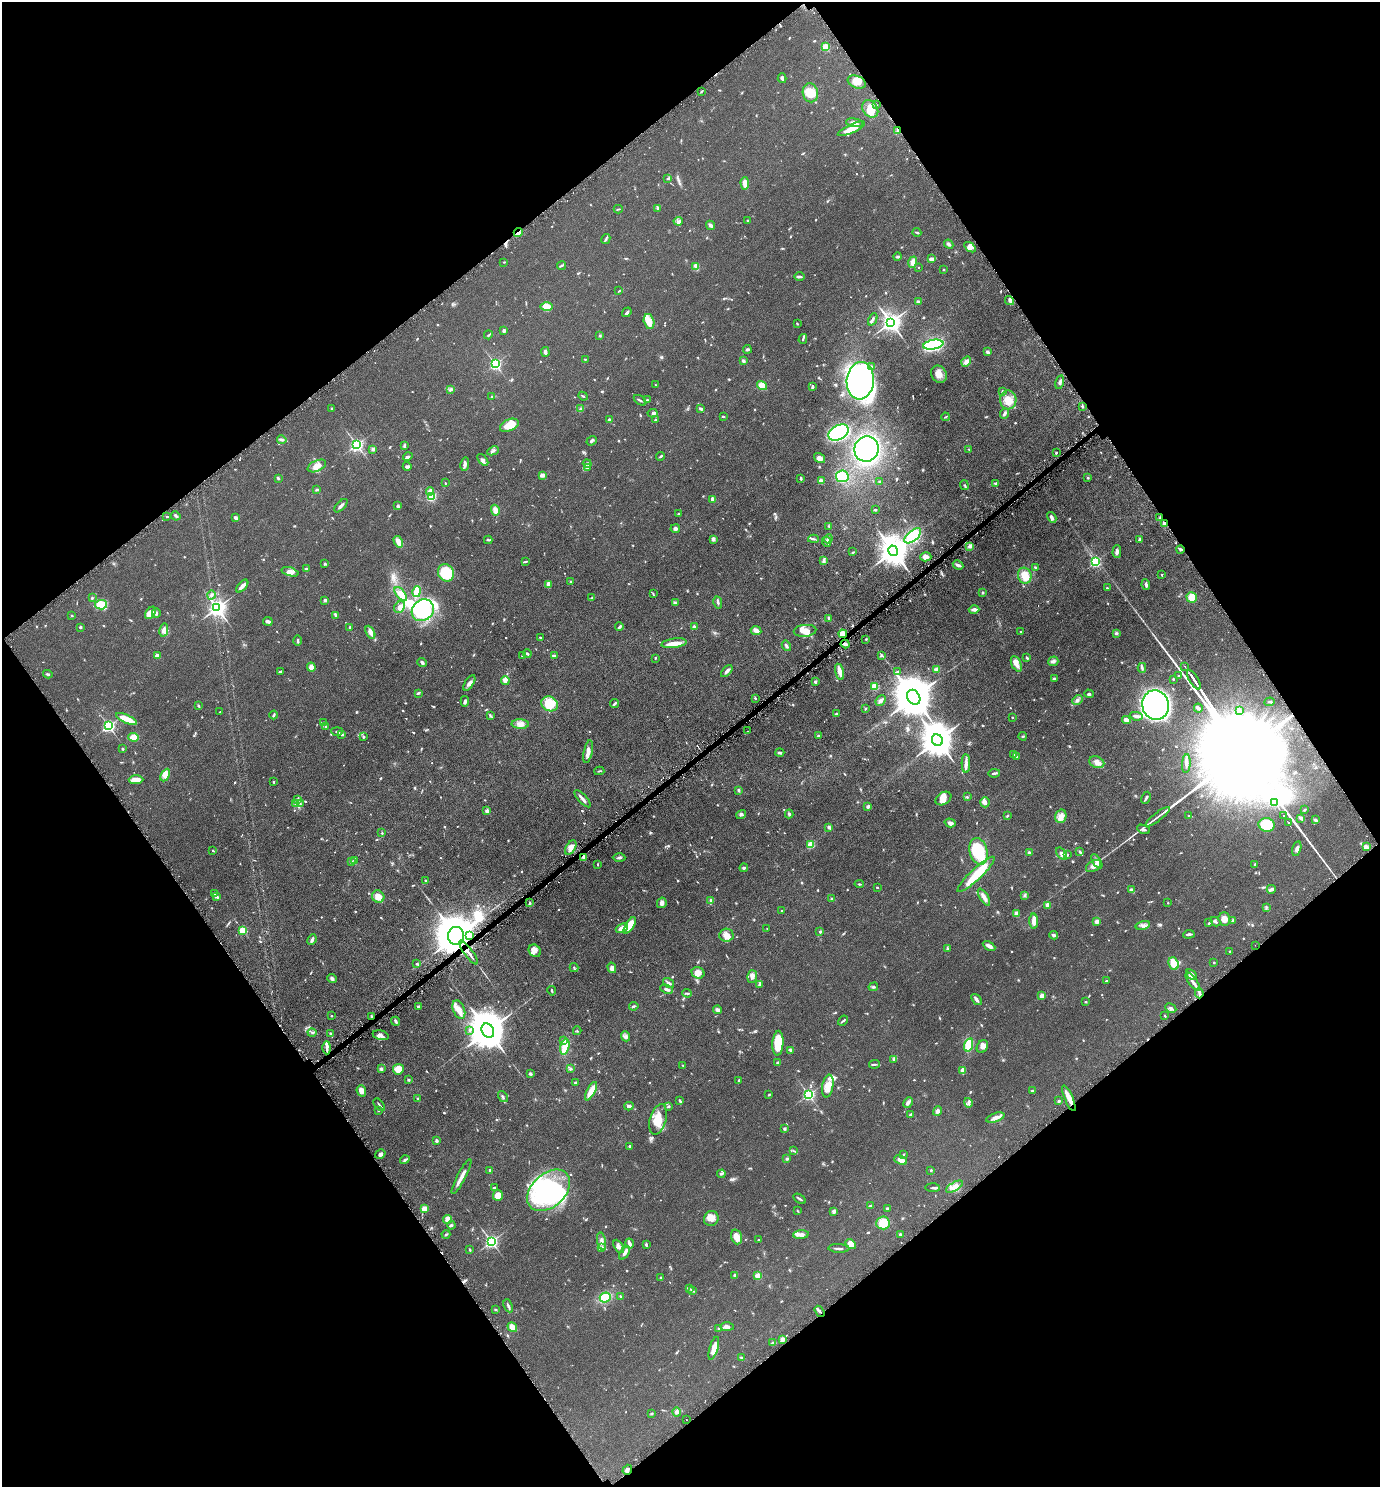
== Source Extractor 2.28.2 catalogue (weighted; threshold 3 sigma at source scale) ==
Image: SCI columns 156-5665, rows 16-5955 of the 5961 x 5968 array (HDU 1 of 3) = the unmasked area's bounding box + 8 px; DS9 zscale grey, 4 x 4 block average (1 PNG px = mean of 4 x 4 image px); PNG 1382 x 1489 px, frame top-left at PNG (2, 2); each listed source drawn as its Kron ellipse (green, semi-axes under 4 px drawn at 4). Shown black and unused: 49% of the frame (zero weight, under 3 of 6 exposures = <1% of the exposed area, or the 3 px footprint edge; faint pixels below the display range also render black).
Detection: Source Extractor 2.28.2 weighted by HDU 2 'WHT'. Background 0.0522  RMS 0.0058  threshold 0.0237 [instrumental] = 3 sigma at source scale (4.09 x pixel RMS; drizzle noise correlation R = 1.36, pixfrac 0.8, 0.05/0.05 arcsec/px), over >= 5 px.
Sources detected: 1127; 12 too faint to see at this stretch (4 x 4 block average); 6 inside a brighter object's white glare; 20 cosmic-ray / hot-pixel residue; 1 long thin detection or spike segment (spike, bleed or trail) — neither listed nor drawn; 29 coinciding with a brighter row at this scale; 87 inside a brighter listed object's ellipse — not listed separately; of the other 972, all 500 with FLUX_AUTO >= 2.32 (the completeness limit of this list) listed and drawn (472 fainter detections not listed), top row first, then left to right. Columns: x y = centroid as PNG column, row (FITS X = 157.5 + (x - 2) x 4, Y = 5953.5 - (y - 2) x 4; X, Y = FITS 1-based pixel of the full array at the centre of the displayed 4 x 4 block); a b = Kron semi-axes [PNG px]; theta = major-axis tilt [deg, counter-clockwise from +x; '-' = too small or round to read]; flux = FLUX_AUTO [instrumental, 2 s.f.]
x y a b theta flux
825 47 2 2 - 180
782 78 5 3 - 6.5
857 82 9 6 -22 29
702 91 3 2 - 3.2
810 93 9 7 -78 53
876 104 2 2 - 2.4
870 109 9 7 -53 29
854 123 8 4 -8 13
851 129 15 4 25 39
898 130 4 2 - 10
668 179 3 2 - 2.8
745 183 6 3 -85 23
658 208 4 2 - 3.7
618 209 4 2 - 2.3
678 221 5 2 - 4.3
747 221 2 2 - 3.3
710 225 5 3 - 7.9
518 232 4 2 - 5.7
917 232 4 2 - 4.1
606 239 5 2 - 5.3
949 244 5 3 - 6.8
970 247 6 4 -32 13
897 256 4 3 - 4.1
931 259 4 3 - 10
504 262 2 2 - 2.4
913 262 6 4 73 19
561 266 4 2 - 3.9
696 266 3 3 - 6.2
919 267 2 2 - 3.7
943 270 2 2 - 2.5
800 276 5 3 - 6.6
619 291 3 2 - 2.4
918 301 3 2 - 5.4
1009 301 4 4 - 10
547 307 6 4 0 29
627 312 5 2 - 6.6
873 319 6 2 65 5.6
649 322 8 5 -76 21
891 322 3 3 - 2000
797 324 3 2 - 2.6
504 330 2 2 - 9.8
488 335 5 2 - 4
600 335 4 2 - 2.8
803 339 5 2 - 3.5
933 345 10 4 10 380
747 349 4 3 - 4.6
545 352 5 2 - 9.8
987 352 4 3 - 6.2
585 359 2 2 - 2.4
743 361 3 2 - 7.6
966 362 5 3 - 12
495 364 2 2 - 600
871 366 3 2 - 3.8
939 374 9 7 -58 24
860 381 18 13 84 1100
1060 382 7 3 76 7.3
655 385 3 2 - 2.6
762 386 5 4 - 29
812 386 4 2 - 5.5
451 389 4 3 - 5.2
1002 391 3 2 - 2.9
583 396 5 2 - 3
492 397 2 2 - 2.9
640 400 7 2 -33 5.3
647 400 2 2 - 8.9
1008 400 9 8 - 32
1082 406 3 2 - 5.7
332 409 3 2 - 3
581 409 2 2 - 2.4
701 409 3 2 - 7.4
653 413 5 3 - 7
1004 414 5 3 - 6.5
723 417 3 2 - 3.1
945 417 4 2 - 2.5
609 420 2 2 - 19
655 420 2 2 - 9.8
509 425 10 6 24 39
839 432 11 7 27 340
282 440 5 3 - 6.4
592 441 5 3 - 5.7
357 445 2 2 - 860
404 446 2 2 - 5.3
373 449 3 3 - 5.5
866 449 13 12 - 550
969 449 3 2 - 2.4
493 451 6 3 26 6.3
1056 453 3 2 - 2.7
661 456 4 2 - 4.7
408 457 5 2 - 5.6
819 458 6 4 -34 13
483 460 7 3 -49 8.9
587 463 4 3 - 4.5
465 464 7 3 81 12
317 466 10 5 25 25
407 466 4 3 - 5.8
587 468 2 2 - 7.7
543 475 3 2 - 20
842 476 6 6 - 71
278 478 3 2 - 3.6
801 478 3 2 - 5
1088 478 2 2 - 3.1
821 481 3 3 - 18
879 482 3 2 - 2.5
445 483 2 2 - 2.5
996 483 3 2 - 4.3
964 485 5 2 - 2.6
317 490 4 2 - 3.8
430 491 4 3 - 16
431 496 3 3 - 75
713 499 4 3 - 14
341 506 8 2 46 7.8
398 506 3 2 - 7.7
495 510 5 4 - 20
875 510 3 2 - 4.2
679 514 3 2 - 4
167 516 2 2 - 2.3
176 516 5 2 - 5.2
1052 517 6 3 -58 9.6
236 518 4 2 - 7
1160 518 2 2 - 2.7
1164 524 3 2 - 16
829 526 2 2 - 2.4
675 529 5 3 - 7.3
913 536 10 5 40 190
713 539 3 2 - 12
813 539 5 2 - 4.4
828 539 4 3 - 5.4
488 540 4 2 - 4.4
1140 540 4 2 - 5.5
398 542 6 3 -60 29
827 542 5 3 - 5.8
969 546 3 2 - 3.7
1180 549 4 3 - 5.1
893 551 5 4 - 5600
853 552 4 2 - 2.3
1117 552 6 3 90 11
926 557 5 4 - 9.6
526 561 2 2 - 2.5
824 561 4 3 - 5.2
1095 562 2 2 - 520
325 564 3 3 - 3.3
958 565 5 3 - 6.7
1036 567 3 2 - 2.5
306 569 3 3 - 4.7
290 572 8 4 -18 18
446 573 9 7 -61 130
1162 575 2 2 - 6.1
1025 576 8 6 -74 40
571 582 2 2 - 2.4
549 584 3 2 - 24
1146 585 5 2 - 6.4
242 586 8 3 49 11
1107 588 2 2 - 4
417 592 5 3 - 84
983 593 2 2 - 11
401 594 8 4 -50 35
653 594 4 2 - 2.6
211 595 4 3 - 6.5
1192 597 5 5 - 38
92 598 3 2 - 3.2
592 598 4 2 - 2.7
325 600 2 2 - 27
718 602 6 2 -78 5.5
675 603 4 2 - 3.3
101 605 6 5 - 66
400 607 6 5 - 16
217 608 3 3 - 1600
423 610 12 10 38 360
974 610 5 2 - 13
150 613 7 4 54 15
156 613 4 2 - 4.2
336 615 4 2 - 6.7
72 616 2 2 - 2.4
829 618 4 3 - 5.5
268 621 5 2 - 11
80 627 2 2 - 8.7
349 627 3 2 - 3.3
619 627 4 2 - 6.7
694 627 2 2 - 34
164 630 7 4 78 11
756 630 5 3 - 22
805 631 11 6 7 28
370 632 7 3 -62 19
1021 632 2 2 - 4.7
1116 633 4 3 - 5.6
843 634 4 4 - 26
540 637 2 2 - 6.5
866 639 2 2 - 2.8
298 641 5 2 - 4
674 643 12 4 8 26
845 644 4 3 - 8.9
786 646 5 3 - 5.4
527 653 4 2 - 4.5
158 655 4 2 - 7.3
522 655 3 2 - 3.2
554 655 4 2 - 3.7
881 655 4 3 - 4.6
655 658 2 2 - 3.1
1027 658 3 2 - 3.7
1053 661 5 5 - 8.5
422 662 5 2 - 4.8
1016 664 8 5 -64 16
1185 666 2 2 - 43
311 667 4 4 - 28
1142 668 5 2 - 5.7
937 669 2 2 - 49
727 671 7 2 47 12
280 672 3 3 - 3.5
840 672 8 3 -75 31
897 672 3 2 - 3.2
48 674 5 2 - 3.8
1178 676 3 2 - 2.8
1054 678 3 3 - 3.4
1173 679 2 2 - 3.2
505 680 4 3 - 13
1194 680 11 2 -56 5000
815 682 4 3 - 4.1
469 683 9 4 58 11
875 686 4 4 - 23
418 693 4 2 - 3.5
1089 694 5 3 - 5.1
914 697 8 6 -58 14000
755 698 3 2 - 3.4
1077 700 6 3 41 7.9
465 701 5 3 - 6.8
881 701 6 4 47 7.9
1269 702 5 2 - 3.7
550 704 8 7 - 72
614 704 4 2 - 6.3
1156 705 15 13 -72 1900
198 706 3 2 - 3.2
1198 708 4 4 - 8
865 709 2 2 - 3.9
1240 711 3 2 - 3.1
220 712 2 2 - 3.2
836 714 3 2 - 3.5
274 715 4 2 - 3.5
490 716 3 2 - 3
1136 716 6 3 -10 13
1012 717 3 2 - 2.8
127 719 11 3 -25 82
1126 720 4 3 - 18
324 723 3 2 - 3.6
520 724 8 4 -2 16
109 726 2 2 - 690
326 727 3 3 - 3.9
337 731 5 2 - 4.4
747 731 2 2 - 6.3
342 734 3 2 - 6.1
818 736 3 2 - 3.8
1023 736 4 2 - 3.2
134 737 5 4 - 47
363 737 2 2 - 4.2
937 740 6 5 - 7500
122 749 3 2 - 2.8
588 752 12 4 79 17
780 753 4 2 - 7.2
1013 755 3 3 - 4.7
1016 757 3 2 - 2.4
1097 762 8 5 -23 18
1186 763 9 4 86 10
966 764 9 3 -89 10
599 771 5 2 - 2.6
994 773 6 2 10 7.8
165 775 7 4 62 34
136 780 7 4 2 27
273 782 3 2 - 3.2
739 790 3 3 - 4.4
967 797 2 2 - 4.7
943 798 8 6 32 19
1146 798 6 2 64 6.7
582 799 11 3 -47 11
298 800 3 2 - 4.7
985 802 5 4 - 13
1275 802 2 2 - 9.2
296 804 3 3 - 4.3
300 804 2 2 - 2.4
868 806 3 2 - 8.5
1305 809 3 2 - 2.8
487 811 2 2 - 30
741 814 5 3 - 6.8
789 814 4 3 - 5
1007 816 3 2 - 3.2
1061 816 7 5 74 21
1189 816 3 2 - 4.1
1284 816 2 2 - 39
1158 817 15 2 38 10
1301 818 4 2 - 9.5
1315 820 4 2 - 6.4
950 823 5 3 - 9.8
1288 823 2 2 - 74
1267 825 8 7 - 110
829 827 3 2 - 8.2
1143 829 6 4 -21 8.1
382 833 2 2 - 3.5
810 845 2 2 - 180
1366 846 4 2 - 5.3
571 847 8 4 60 16
1297 849 7 3 76 11
213 851 3 2 - 2.4
978 851 13 9 -75 170
1080 851 3 2 - 3.5
1029 853 3 3 - 9
1062 854 7 4 -53 10
1067 855 3 2 - 2.5
584 857 4 2 - 12
619 858 6 2 -2 5.4
354 860 4 2 - 3.9
1097 861 8 4 -59 16
351 862 4 3 - 6.2
598 864 3 2 - 2.9
1255 864 2 2 - 3.9
1093 866 8 5 30 15
744 868 4 3 - 5.4
976 874 25 5 43 85
426 881 3 2 - 4.4
859 884 5 2 - 3.1
877 888 3 2 - 2.5
1271 889 4 2 - 12
1131 890 4 4 - 7.4
214 894 3 2 - 3.1
1025 895 3 2 - 3.3
216 896 3 2 - 12
378 897 6 6 - 24
984 897 9 4 -58 15
832 899 3 2 - 2.9
711 900 3 3 - 4.5
530 903 3 2 - 3.3
662 903 5 4 - 9.4
1168 903 2 2 - 2.4
1048 905 3 3 - 19
1266 907 3 2 - 2.8
781 910 2 2 - 2.6
1017 914 3 3 - 18
1224 919 7 5 -70 22
1034 921 8 3 -88 27
1097 921 3 3 - 15
1233 921 4 2 - 2.8
1215 922 5 2 - 5.4
1209 923 3 2 - 3
630 925 9 4 57 55
1143 925 7 3 15 10
622 928 6 2 24 33
767 928 2 2 - 2.6
243 930 2 2 - 190
820 932 3 2 - 3.2
1189 934 6 2 7 8.5
726 935 7 6 - 20
1053 935 4 2 - 7.6
456 936 9 8 - 17000
470 936 4 3 - 6.8
312 940 6 2 65 7.7
1255 945 2 2 - 5
989 946 7 3 -29 15
947 949 4 2 - 4.6
535 951 7 5 -46 18
468 952 14 2 -53 21
1230 952 3 2 - 2.6
417 963 3 2 - 3.9
1214 963 2 2 - 3
1174 964 6 5 - 54
574 968 4 2 - 3.1
612 968 5 4 - 16
698 973 7 5 -32 26
1191 975 6 4 -41 18
752 976 6 5 - 13
332 978 5 3 - 7.6
1106 981 3 2 - 5.1
1193 982 11 3 -54 13
668 983 6 3 -37 7.2
759 985 4 3 - 4.6
873 987 5 2 - 3.5
667 989 6 2 -24 9
552 991 5 2 - 3.5
687 993 5 2 - 4
1199 993 5 2 - 6.7
1042 996 2 2 - 51
976 999 6 2 -50 13
1085 1002 3 2 - 2.8
419 1006 4 2 - 5.2
634 1006 5 2 - 4.2
1171 1008 6 3 -28 6
459 1009 9 5 -68 21
717 1010 4 3 - 9.3
331 1016 2 2 - 3.1
371 1016 3 2 - 5.9
1165 1016 3 2 - 2.4
396 1021 4 2 - 6.2
843 1021 5 2 - 6
469 1030 2 2 - 5
488 1031 7 6 - 12000
577 1031 4 2 - 2.4
312 1032 4 2 - 4.2
331 1034 3 2 - 6.1
381 1035 8 4 -15 12
626 1036 5 4 - 8.3
563 1040 3 2 - 2.6
778 1043 12 5 86 86
969 1045 7 4 73 69
565 1047 8 3 76 69
982 1047 7 5 62 14
327 1048 6 2 -90 11
791 1050 3 2 - 8.8
894 1060 4 2 - 4.2
778 1062 3 2 - 2.8
874 1064 5 2 - 4.1
683 1065 4 2 - 2.6
381 1069 2 2 - 27
398 1069 5 5 - 40
570 1069 4 2 - 3.8
963 1071 3 2 - 36
530 1074 3 2 - 7.3
409 1080 3 2 - 3.4
739 1080 3 2 - 3.3
576 1083 3 2 - 8
828 1086 11 5 81 31
361 1091 6 4 -69 20
591 1091 10 3 62 50
1032 1091 3 2 - 3.7
769 1095 3 2 - 3.1
809 1095 2 2 - 650
503 1097 6 2 -56 4.5
1069 1098 14 3 -67 27
418 1099 4 2 - 3.5
680 1100 4 2 - 3.2
1059 1101 2 2 - 15
908 1103 6 3 62 8.5
968 1103 5 3 - 6.3
379 1105 7 2 -50 6
629 1106 4 3 - 9
668 1106 4 3 - 3.3
378 1110 2 2 - 4.3
937 1111 5 4 - 8.2
910 1115 3 2 - 6.8
995 1117 9 4 18 18
658 1119 15 8 74 52
785 1129 3 3 - 4.6
436 1140 3 3 - 6.4
629 1146 2 2 - 3.7
794 1151 3 2 - 2.5
380 1154 5 3 - 8.4
903 1155 2 2 - 4.1
787 1159 3 2 - 5.4
405 1160 5 3 - 5.1
901 1160 7 3 -24 26
490 1170 3 2 - 6.8
931 1170 2 2 - 6.8
721 1174 4 2 - 4.5
461 1177 19 2 62 25
954 1187 9 3 31 16
494 1188 2 2 - 6.4
933 1188 7 2 -2 5.8
549 1190 25 16 42 410
498 1195 5 5 - 25
799 1199 7 2 -33 5.2
870 1206 4 2 - 6.7
887 1208 2 2 - 15
424 1209 3 3 - 33
797 1211 3 2 - 2.5
834 1211 4 4 - 8.8
711 1218 8 7 - 23
448 1219 4 4 - 9.8
883 1223 7 6 - 48
451 1225 4 3 - 4.6
446 1234 4 2 - 3.6
900 1234 2 2 - 5.7
801 1235 8 4 4 14
737 1237 7 5 -72 29
759 1240 3 2 - 3.2
601 1241 9 3 -79 12
491 1242 2 2 - 810
630 1243 5 3 - 10
851 1244 6 4 -36 40
646 1245 4 2 - 5.4
619 1246 7 4 -60 9.4
602 1248 2 2 - 24
839 1248 10 2 -2 6.5
470 1250 3 2 - 4.8
625 1253 7 3 55 11
735 1275 3 2 - 5.4
758 1276 2 2 - 110
661 1277 3 2 - 3.9
689 1288 4 2 - 4.3
692 1290 4 2 - 4.7
605 1297 6 5 - 52
620 1297 3 2 - 5.4
508 1306 7 2 -66 7.5
495 1310 3 2 - 3.3
819 1311 6 2 -56 6.3
512 1327 5 3 - 42
727 1327 7 3 -2 12
719 1328 3 2 - 3.1
782 1339 2 2 - 67
773 1343 4 2 - 6.6
714 1348 12 4 74 40
741 1358 3 2 - 3.5
677 1412 4 4 - 7.2
652 1414 3 2 - 2.8
686 1420 2 2 - 4
627 1470 5 2 - 9.9
Overlapping masked pixels (flux is a lower limit): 10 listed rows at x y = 898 130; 518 232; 1164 524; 843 634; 845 644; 584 857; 456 936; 468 952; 371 1016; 627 1470
Diffuse or blended objects may show on this block-average render without a row.